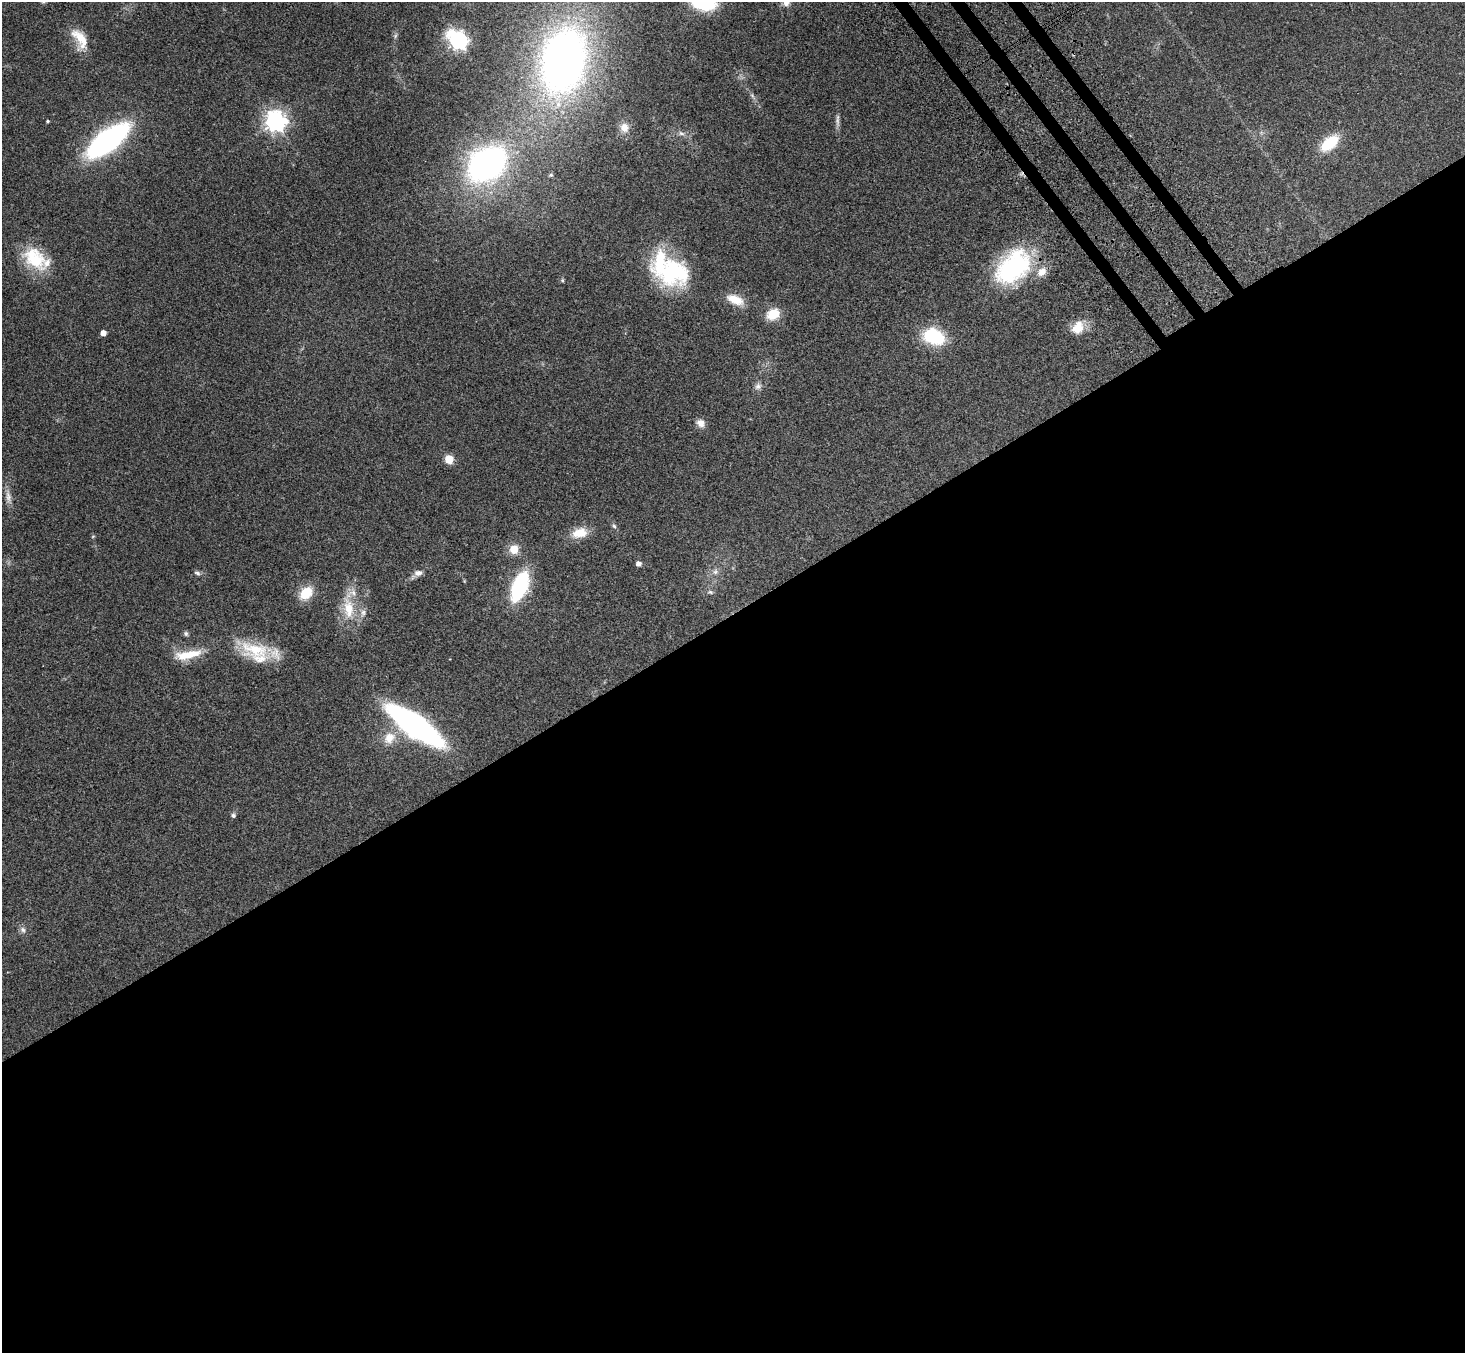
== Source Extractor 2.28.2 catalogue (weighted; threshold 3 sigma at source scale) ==
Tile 15 of 4 x 4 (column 3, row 4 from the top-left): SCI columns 3007-4469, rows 354-1704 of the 6010 x 5974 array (HDU 1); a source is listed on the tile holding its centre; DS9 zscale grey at full resolution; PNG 1467 x 1355 px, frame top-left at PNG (2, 2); no overlay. Shown black and unused: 56% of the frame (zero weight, under 3 of 4 exposures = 5% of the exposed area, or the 3 px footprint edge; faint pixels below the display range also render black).
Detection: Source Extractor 2.28.2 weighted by HDU 2 'WHT'; one run over the whole footprint, this tile lists its part. Background 0.204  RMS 0.0084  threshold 0.0379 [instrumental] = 3 sigma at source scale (4.5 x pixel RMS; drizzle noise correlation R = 1.50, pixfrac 1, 0.05/0.05 arcsec/px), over >= 5 px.
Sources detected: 54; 1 inside a brighter object's white glare — not listed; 5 inside a brighter listed object's ellipse — not listed separately; the other 48 listed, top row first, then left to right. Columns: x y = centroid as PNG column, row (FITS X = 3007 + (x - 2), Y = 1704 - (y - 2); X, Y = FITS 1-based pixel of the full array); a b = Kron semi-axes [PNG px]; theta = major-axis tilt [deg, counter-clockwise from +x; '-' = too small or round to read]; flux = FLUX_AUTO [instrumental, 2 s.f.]
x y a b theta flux
704 3 20 12 -10 64
786 3 10 9 - 4.8
395 36 6 5 - 1.5
80 39 29 14 -61 18
458 40 8 7 - 340
563 61 59 39 77 500
752 95 9 4 -59 2
837 120 21 5 90 3.8
47 121 4 4 - 1.2
275 121 7 7 - 540
624 127 13 12 - 8.1
681 133 9 6 -18 2.9
108 140 48 18 38 170
1330 143 19 10 40 32
487 164 37 27 35 250
551 175 6 5 - 1.4
35 258 32 21 -44 40
1013 267 46 31 45 99
674 272 40 34 -8 82
562 280 5 4 - 1.2
735 300 21 10 -22 15
773 314 14 11 27 17
1078 327 20 15 58 13
103 333 4 4 - 6.7
934 337 23 16 -22 45
758 386 10 8 42 3.6
701 423 10 8 -36 6.1
449 459 5 5 - 33
8 497 21 7 -81 6.1
614 526 6 5 - 1.5
580 533 20 13 14 14
93 536 5 4 - 0.9
514 549 11 10 - 10
638 564 5 4 - 4.2
715 572 8 7 - 3.4
197 573 9 5 -23 2.2
418 573 11 7 10 4.4
520 586 25 12 68 87
710 592 9 5 -16 2
306 593 17 12 45 19
348 608 34 15 -82 25
186 634 7 6 - 1.8
255 650 44 21 -11 38
190 655 30 10 17 19
415 725 42 13 -35 340
389 738 19 15 52 15
233 815 6 6 - 1.8
23 930 10 7 -54 3
Isophote crosses this tile's border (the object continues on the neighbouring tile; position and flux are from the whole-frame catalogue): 2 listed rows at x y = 704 3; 786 3